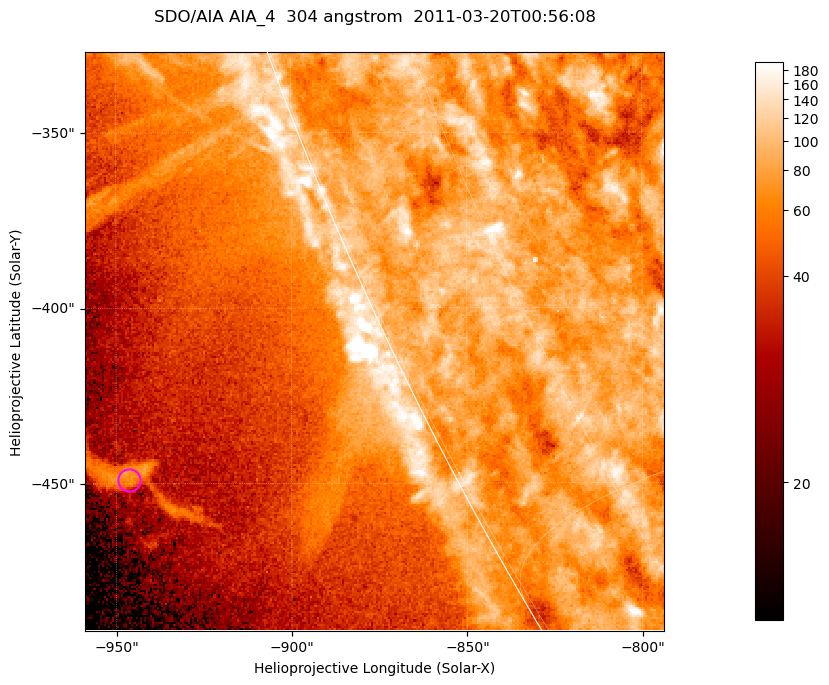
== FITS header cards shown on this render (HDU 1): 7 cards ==
TELESCOP= 'SDO/AIA '           / For AIA: SDO/AIA
INSTRUME= 'AIA_4   '           / For AIA: AIA_ATA1, AIA_ATA2, AIA_ATA3 or AIA_AT
WAVELNTH=                  304 / [angstrom] Wavelength
WAVEUNIT= 'angstrom'           / Wavelength unit: angstrom
DATE-OBS= '2011-03-20T00:56:08.123' / [ISO] Date when observation started; ISO 8
CTYPE1  = 'HPLN-TAN'           / CTYPE1; Typically HPLN
CTYPE2  = 'HPLT-TAN'           / CTYPE2; Typically HPLT

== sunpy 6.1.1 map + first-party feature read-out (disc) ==
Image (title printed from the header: SDO/AIA AIA_4  304 angstrom  2011-03-20T00:56:08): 275 x 275 px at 0.6 arcsec/px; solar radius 964 arcsec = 1606 px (partial field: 0.4% of the solar disc is inside the frame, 47% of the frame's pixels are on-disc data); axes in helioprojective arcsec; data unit not stated in the header (colour bar unlabelled)
Orientation: roll -0.132 deg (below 1 deg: not rotated)
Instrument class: DISC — disc imager (sunpy class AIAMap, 304 A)
Bright regions (active regions / flare kernels): reference = the on-disc median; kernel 3 px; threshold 5 sigma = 105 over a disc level ~80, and >= 1.15x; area >= 75 px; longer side >= 3 px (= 1.8 arcsec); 0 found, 0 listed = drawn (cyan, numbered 1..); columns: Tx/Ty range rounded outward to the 2 arcsec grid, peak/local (2 s.f.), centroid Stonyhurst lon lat
Off-limb structures (1.02-1.3 R_sun): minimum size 37 px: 5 found; the strongest spans PA ~115 deg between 1.07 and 1.1 R_sun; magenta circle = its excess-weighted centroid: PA ~115 deg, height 1.09 R_sun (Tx ~-946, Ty ~-448 arcsec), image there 2.5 x the reference